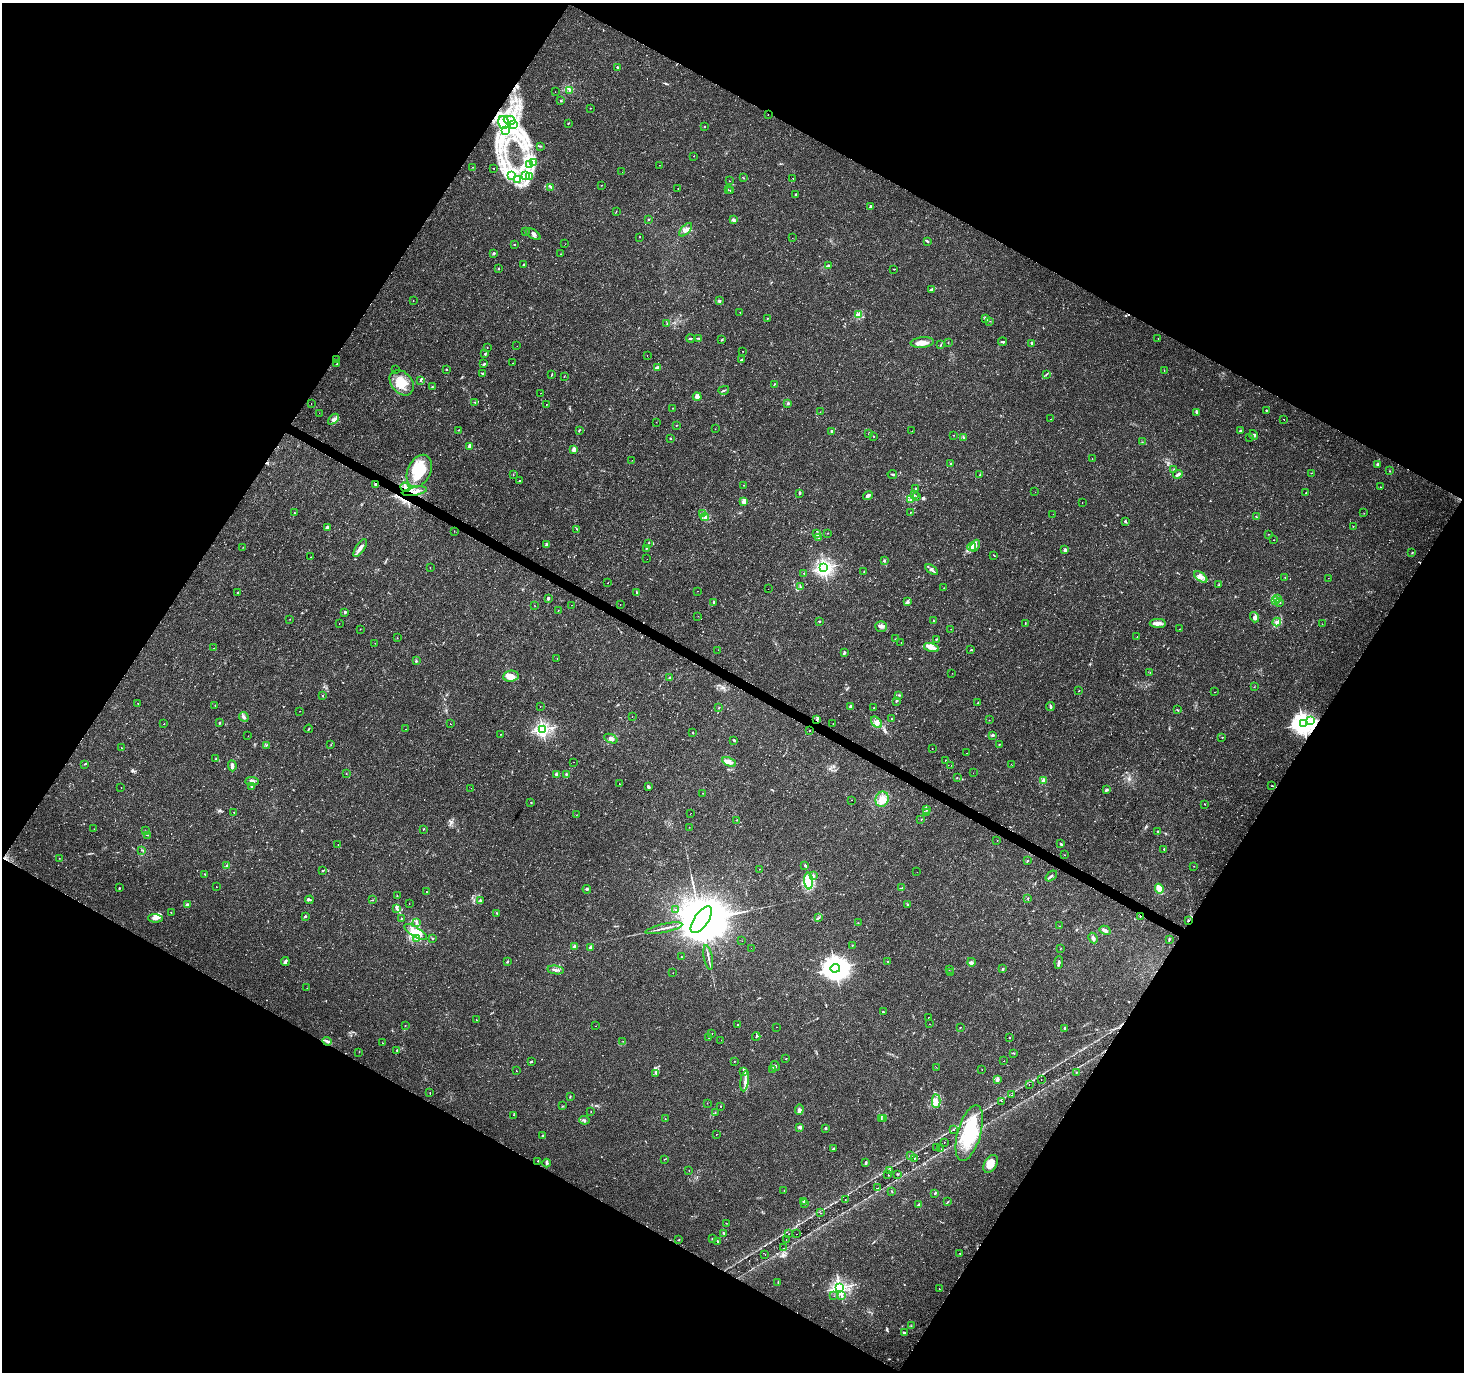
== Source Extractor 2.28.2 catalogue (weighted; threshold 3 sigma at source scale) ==
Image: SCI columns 1-5847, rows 193-5671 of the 5854 x 5930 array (HDU 1 of 3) = the unmasked area's bounding box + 8 px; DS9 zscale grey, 4 x 4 block average (1 PNG px = mean of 4 x 4 image px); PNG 1466 x 1374 px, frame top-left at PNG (2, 3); each listed source drawn as its Kron ellipse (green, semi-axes under 4 px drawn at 4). Shown black and unused: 48% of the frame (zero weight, under 2 of 3 exposures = <1% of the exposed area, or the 3 px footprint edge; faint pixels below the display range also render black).
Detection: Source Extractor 2.28.2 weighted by HDU 2 'WHT'. Background 0.0162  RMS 0.0025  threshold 0.0112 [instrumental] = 3 sigma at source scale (4.5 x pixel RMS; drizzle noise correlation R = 1.50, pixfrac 1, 0.0396/0.0396 arcsec/px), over >= 5 px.
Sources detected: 643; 4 too faint to see at this stretch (4 x 4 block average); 3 inside a brighter object's white glare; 11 cosmic-ray / hot-pixel residue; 2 long thin detections or spike segments (spike, bleed or trail) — neither listed nor drawn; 20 coinciding with a brighter row at this scale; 33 inside a brighter listed object's ellipse — not listed separately; of the other 570, all 500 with FLUX_AUTO >= 0.312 (the completeness limit of this list) listed and drawn (70 fainter detections not listed), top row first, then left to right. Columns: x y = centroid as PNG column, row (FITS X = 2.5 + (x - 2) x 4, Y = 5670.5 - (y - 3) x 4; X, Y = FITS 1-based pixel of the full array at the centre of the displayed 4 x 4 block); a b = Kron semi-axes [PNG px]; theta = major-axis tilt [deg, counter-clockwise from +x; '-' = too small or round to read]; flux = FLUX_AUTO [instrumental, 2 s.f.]
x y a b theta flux
617 68 3 2 - 1.8
569 90 2 2 - 1.6
555 92 2 2 - 0.33
561 101 2 2 - 1.7
590 108 2 2 - 0.64
768 115 2 2 - 0.9
510 120 6 3 -15 5.3
504 123 6 5 - 10
568 123 2 2 - 0.83
513 124 3 2 - 2.4
704 126 2 2 - 0.6
506 130 3 2 - 2.7
540 146 3 2 - 0.97
694 156 2 2 - 0.38
534 163 3 2 - 1.7
529 164 2 2 - 0.86
660 165 2 2 - 0.32
472 167 2 2 - 0.44
494 168 2 2 - 1.8
622 172 2 2 - 0.52
511 176 4 2 - 1.8
525 176 2 2 - 0.9
530 177 4 2 - 1.9
743 178 2 2 - 1.2
793 178 2 2 - 0.33
518 179 2 2 - 0.69
729 181 2 2 - 0.49
601 185 2 2 - 0.4
551 187 4 2 - 1.8
678 189 2 2 - 1.7
728 190 2 2 - 0.58
730 190 2 2 - 0.64
795 194 2 2 - 1.7
871 207 2 2 - 12
616 211 2 2 - 0.64
648 220 2 2 - 1.4
733 220 3 3 - 3.4
686 230 8 4 48 6.3
526 231 2 2 - 1.6
533 234 8 4 -33 4.2
640 237 2 2 - 0.46
792 238 2 2 - 0.33
927 241 4 2 - 2.3
565 244 2 2 - 0.43
514 245 2 2 - 1.1
493 254 2 2 - 2
560 254 2 2 - 0.41
523 264 2 2 - 1.6
829 266 2 2 - 0.65
499 268 2 2 - 0.81
894 269 2 2 - 0.73
931 289 4 2 - 2.3
413 301 2 2 - 0.41
719 301 3 2 - 2.8
740 312 2 2 - 0.42
859 314 4 3 - 3.2
767 318 3 2 - 0.91
985 319 3 2 - 1.6
990 321 2 2 - 0.34
667 323 2 2 - 0.43
690 338 4 2 - 1.3
698 338 4 2 - 1.3
1158 339 2 2 - 0.35
722 340 2 2 - 0.95
1002 342 4 2 - 1.3
922 343 11 5 5 11
948 343 2 2 - 0.56
1032 343 2 2 - 3
941 345 2 2 - 1.2
517 346 2 2 - 0.72
487 347 2 2 - 0.54
743 351 2 2 - 0.37
485 354 3 2 - 1.2
647 355 2 2 - 0.92
337 359 2 2 - 0.33
741 360 3 2 - 1.2
513 363 2 2 - 0.44
337 364 3 2 - 1
484 364 3 2 - 2
658 367 4 2 - 4.7
446 369 2 2 - 1.2
395 370 2 2 - 0.33
1164 371 2 2 - 0.53
483 373 2 2 - 1.1
1046 374 3 2 - 1.2
552 375 3 2 - 0.98
564 376 2 2 - 1.1
420 380 2 2 - 1.2
402 383 14 10 -49 28
774 385 2 2 - 0.94
432 386 2 2 - 0.88
724 390 5 2 - 1.7
541 393 2 2 - 0.4
697 397 4 3 - 7.2
475 402 2 2 - 0.79
311 403 2 2 - 0.82
788 403 3 2 - 1.7
546 404 2 2 - 0.36
673 408 2 2 - 0.96
1266 410 2 2 - 1.5
820 412 2 2 - 0.4
1196 412 4 2 - 2.1
319 413 2 2 - 0.36
333 419 6 2 44 3.6
1051 419 2 2 - 0.54
1284 419 2 2 - 1.3
656 422 2 2 - 0.9
676 425 2 2 - 0.67
715 429 2 2 - 0.32
459 430 2 2 - 0.66
579 430 2 2 - 0.75
831 431 2 2 - 4.4
912 431 2 2 - 0.59
1240 431 3 2 - 2.9
869 434 2 2 - 0.54
954 435 2 2 - 0.75
1254 435 5 3 - 2.8
873 436 2 2 - 0.58
963 437 2 2 - 1.3
670 438 2 2 - 1.5
1250 438 2 2 - 0.51
1142 442 2 2 - 0.47
470 446 2 2 - 18
574 449 2 2 - 26
1092 459 2 2 - 0.44
632 460 2 2 - 0.63
950 464 2 2 - 0.8
1378 464 3 2 - 3.3
1174 469 2 2 - 0.92
419 471 17 11 63 46
1390 471 2 2 - 1.1
1311 473 2 2 - 0.53
892 474 5 2 - 1.6
1178 474 5 2 - 4.7
513 475 2 2 - 0.46
979 475 2 2 - 0.59
519 481 2 2 - 0.75
375 485 3 2 - 1.7
743 485 2 2 - 0.5
405 487 5 2 - 3.1
1380 487 2 2 - 0.48
916 488 2 2 - 1.7
415 491 12 2 11 4.6
1035 492 2 2 - 0.34
800 493 3 2 - 1.6
1306 493 2 2 - 0.7
914 495 2 2 - 0.7
868 496 5 2 - 3.5
916 497 3 2 - 0.98
911 499 2 2 - 0.73
744 501 2 2 - 35
1082 503 2 2 - 0.35
294 513 2 2 - 1.4
910 513 2 2 - 0.85
1364 513 2 2 - 0.42
702 514 2 2 - 0.76
1053 514 2 2 - 0.39
705 517 4 4 - 3.5
1256 517 2 2 - 0.61
1125 521 2 2 - 5.1
1353 526 2 2 - 0.58
327 527 3 3 - 2
577 529 2 2 - 0.77
454 531 2 2 - 0.41
828 533 2 2 - 0.42
816 534 3 2 - 1.1
1268 534 2 2 - 0.42
819 538 2 2 - 0.75
1274 540 2 2 - 0.4
648 544 2 2 - 0.53
547 545 2 2 - 17
975 546 6 3 66 4.2
243 547 2 2 - 0.31
972 547 4 2 - 3.2
360 548 10 3 55 6.8
646 548 2 2 - 0.44
1065 550 2 2 - 12
1412 553 2 2 - 0.53
994 555 3 2 - 0.64
311 557 2 2 - 0.34
647 559 2 2 - 0.45
884 560 3 2 - 1.4
430 567 2 2 - 0.44
824 568 3 2 - 380
932 570 7 3 -35 4.3
864 572 2 2 - 0.97
804 573 2 2 - 1
1201 577 7 3 -37 5.2
1285 578 2 2 - 0.47
1328 578 2 2 - 0.37
608 583 2 2 - 0.8
1219 585 3 2 - 1.3
801 587 2 2 - 0.56
944 588 2 2 - 0.5
768 589 2 2 - 6
697 591 2 2 - 0.72
238 592 2 2 - 0.78
636 592 4 2 - 1.3
548 598 4 2 - 2.1
1277 598 3 2 - 1.3
1275 600 2 2 - 1.4
714 602 3 2 - 2
908 602 2 2 - 1.2
1280 602 2 2 - 0.8
620 604 2 2 - 0.33
572 605 2 2 - 0.39
535 606 2 2 - 0.37
558 610 2 2 - 0.68
345 612 3 2 - 2.1
698 616 2 2 - 0.71
1255 617 5 4 - 4
290 619 2 2 - 0.52
819 621 2 2 - 0.9
933 621 2 2 - 0.63
1277 622 4 3 - 4.1
1158 623 8 4 0 6.9
339 624 2 2 - 0.73
1025 624 2 2 - 0.64
1322 624 2 2 - 0.46
881 627 6 5 - 6.3
360 629 2 2 - 0.8
951 629 2 2 - 0.37
1179 629 2 2 - 0.33
1137 637 2 2 - 0.39
397 638 2 2 - 0.35
895 639 3 2 - 0.79
936 639 2 2 - 1.1
375 643 2 2 - 0.34
901 643 2 2 - 0.34
214 648 2 2 - 0.96
931 648 8 4 -16 7.4
718 650 2 2 - 0.41
971 650 2 2 - 0.8
844 653 3 2 - 3.4
557 658 2 2 - 1.4
416 661 2 2 - 1.8
1150 672 2 2 - 0.46
952 673 2 2 - 1.1
511 676 8 5 7 13
670 677 2 2 - 0.98
1254 687 3 2 - 0.36
1078 691 2 2 - 0.54
1214 692 2 2 - 0.39
899 695 2 2 - 0.89
322 696 2 2 - 0.76
896 701 2 2 - 1.4
978 702 2 2 - 0.56
138 703 2 2 - 0.66
215 706 2 2 - 0.35
851 706 2 2 - 12
1050 706 4 2 - 2.3
540 707 2 2 - 1.1
719 708 2 2 - 0.6
874 708 2 2 - 1.2
1177 710 3 2 - 1.3
300 711 2 2 - 0.39
632 716 2 2 - 0.57
244 717 5 3 - 3.5
817 719 3 2 - 2.3
892 719 2 2 - 0.68
989 720 2 2 - 0.37
1310 720 2 2 - 1.6
876 722 6 4 -47 6.1
219 723 2 2 - 2.3
164 724 2 2 - 6.9
450 724 2 2 - 0.5
833 724 2 2 - 0.54
1303 724 4 3 - 1200
309 729 4 2 - 1.3
405 729 2 2 - 0.49
542 729 2 2 - 410
809 731 2 2 - 0.6
693 733 2 2 - 3.7
501 734 2 2 - 0.47
993 735 2 2 - 2.9
248 736 2 2 - 0.33
1222 737 2 2 - 0.6
611 739 7 3 -23 4.5
734 740 3 2 - 1.4
1000 744 2 2 - 0.52
266 745 2 2 - 0.84
331 745 2 2 - 0.35
121 747 2 2 - 0.48
932 749 2 2 - 0.67
967 753 2 2 - 0.55
216 759 2 2 - 1.5
945 760 2 2 - 0.46
574 762 2 2 - 0.35
729 762 7 4 -27 6.3
85 764 2 2 - 0.6
1011 764 2 2 - 0.43
951 765 2 2 - 0.44
232 766 5 2 - 6.2
973 773 2 2 - 1.3
346 774 2 2 - 0.37
557 774 4 2 - 2.1
566 774 2 2 - 1.7
957 778 2 2 - 0.41
1044 780 2 2 - 32
252 781 7 3 -3 3.3
619 784 2 2 - 2.4
251 786 2 2 - 3
1272 786 2 2 - 0.37
648 787 3 2 - 4
121 788 2 2 - 3.1
471 788 2 2 - 0.39
1106 790 4 2 - 2.2
702 793 2 2 - 0.89
882 799 8 6 68 12
851 800 2 2 - 0.51
531 802 2 2 - 2.2
1205 804 2 2 - 0.61
926 810 2 2 - 1
234 812 2 2 - 1.1
927 812 2 2 - 0.44
691 813 2 2 - 0.7
576 815 2 2 - 0.32
921 819 2 2 - 0.45
737 820 2 2 - 0.7
689 827 2 2 - 0.34
94 829 2 2 - 0.32
423 829 3 2 - 0.58
145 831 2 2 - 0.33
1158 831 2 2 - 1.4
147 835 3 2 - 0.92
997 841 2 2 - 0.82
338 844 2 2 - 0.82
1061 844 3 2 - 1.4
1164 849 2 2 - 1.7
141 850 2 2 - 0.98
1065 855 2 2 - 0.6
59 858 2 2 - 0.34
1027 860 2 2 - 0.97
227 865 2 2 - 0.88
805 865 3 2 - 1.7
1194 866 2 2 - 0.48
759 869 2 2 - 0.71
322 871 2 2 - 0.98
917 872 2 2 - 0.41
205 874 3 2 - 0.69
814 875 2 2 - 0.87
1051 876 6 2 39 3.8
809 881 8 4 -85 12
216 887 2 2 - 0.32
119 888 2 2 - 0.8
902 888 4 2 - 2.3
587 889 4 2 - 1.7
1159 889 5 3 - 20
427 892 2 2 - 0.5
397 896 2 2 - 0.94
1028 898 2 2 - 1.4
309 900 4 2 - 2.4
372 900 3 2 - 0.65
480 900 3 2 - 1.6
409 904 2 2 - 0.41
907 904 2 2 - 1.3
187 905 2 2 - 13
397 908 4 3 - 2.7
675 910 2 2 - 0.44
171 913 2 2 - 0.44
497 913 2 2 - 0.86
305 916 2 2 - 1.4
1140 916 2 2 - 1.2
155 918 7 4 -3 7.7
401 918 2 2 - 1.2
818 918 2 2 - 0.46
701 920 15 7 56 22000
1188 920 2 2 - 4
416 922 3 2 - 1.3
858 923 2 2 - 0.52
1059 926 2 2 - 0.63
664 928 19 2 12 6.4
1105 930 6 3 -29 3.9
416 932 13 5 -31 16
433 938 2 2 - 1.3
1093 938 5 3 - 4.2
417 939 2 2 - 0.88
1169 939 3 2 - 1.2
742 941 2 2 - 0.4
852 945 2 2 - 0.87
575 946 2 2 - 18
590 947 3 2 - 1.7
751 948 2 2 - 3.4
1061 948 2 2 - 0.49
681 956 2 2 - 1.3
708 957 12 2 -79 4.2
507 961 3 2 - 0.94
888 961 2 2 - 0.64
285 962 4 2 - 2.9
971 962 4 4 - 3.7
1059 962 6 2 85 3.4
835 968 5 4 - 1600
949 969 2 2 - 0.75
1003 969 3 2 - 1.2
556 970 8 2 -9 4
951 972 2 2 - 1.4
673 973 2 2 - 0.34
307 988 2 2 - 0.5
883 1012 2 2 - 3.9
928 1017 2 2 - 1.2
476 1020 3 2 - 0.58
930 1024 2 2 - 0.4
737 1025 2 2 - 0.93
405 1026 2 2 - 0.58
595 1026 2 2 - 0.33
777 1027 2 2 - 0.31
960 1027 2 2 - 0.86
1065 1028 2 2 - 8.9
712 1033 2 2 - 0.51
756 1037 4 2 - 1.4
1009 1037 2 2 - 0.67
709 1038 3 2 - 0.78
721 1040 2 2 - 0.32
327 1041 5 2 - 2.6
623 1041 2 2 - 0.34
383 1043 2 2 - 0.57
397 1050 2 2 - 0.87
359 1052 2 2 - 0.44
1014 1053 3 2 - 0.96
786 1059 2 2 - 0.72
734 1061 2 2 - 0.77
1004 1061 2 2 - 0.4
531 1062 2 2 - 1.3
775 1066 5 3 - 2.7
936 1067 2 2 - 0.31
772 1069 2 2 - 0.53
982 1069 2 2 - 0.88
516 1071 2 2 - 0.38
744 1072 3 2 - 1.5
1076 1072 2 2 - 0.77
656 1073 4 3 - 2.4
997 1079 4 3 - 3.9
1041 1079 2 2 - 0.45
745 1081 10 2 81 4.1
1029 1085 2 2 - 0.34
430 1092 2 2 - 0.54
1012 1095 2 2 - 0.51
570 1096 3 2 - 1.1
936 1101 7 3 -87 6.3
1002 1101 2 2 - 0.36
707 1103 2 2 - 0.39
562 1106 2 2 - 0.5
721 1106 2 2 - 0.72
799 1109 5 3 - 5.2
591 1112 2 2 - 0.39
715 1112 2 2 - 0.66
514 1115 2 2 - 0.38
883 1118 2 2 - 0.54
665 1119 2 2 - 0.63
881 1119 2 2 - 0.66
584 1120 5 2 - 1.7
799 1127 2 2 - 13
825 1128 2 2 - 6.3
953 1130 2 2 - 0.44
969 1133 29 11 74 77
716 1135 2 2 - 1.4
542 1136 2 2 - 0.99
944 1142 2 2 - 0.59
936 1147 2 2 - 0.64
833 1148 2 2 - 0.76
941 1149 2 2 - 0.41
911 1156 2 2 - 0.55
914 1158 2 2 - 0.58
664 1159 2 2 - 0.55
538 1161 2 2 - 0.97
547 1163 4 3 - 2.5
865 1163 3 2 - 1.4
991 1164 10 6 60 18
689 1171 2 2 - 0.35
890 1171 2 2 - 1.7
898 1174 2 2 - 0.73
888 1175 2 2 - 0.32
878 1188 2 2 - 1.4
784 1191 2 2 - 0.38
892 1192 2 2 - 1.1
935 1194 2 2 - 0.81
845 1200 2 2 - 0.45
803 1202 2 2 - 1.3
948 1202 3 2 - 0.89
805 1204 2 2 - 0.58
919 1204 3 2 - 1.4
821 1213 2 2 - 0.97
726 1223 2 2 - 0.52
724 1233 3 2 - 1.7
789 1234 2 2 - 0.39
797 1234 2 2 - 0.44
712 1239 2 2 - 0.68
679 1240 2 2 - 0.55
786 1240 2 2 - 0.61
718 1241 3 2 - 1
784 1248 2 2 - 0.75
960 1253 2 2 - 0.57
765 1255 2 2 - 0.58
778 1283 3 2 - 1.1
840 1288 2 2 - 530
939 1289 2 2 - 0.43
841 1295 3 2 - 1.6
834 1296 2 2 - 0.41
911 1326 2 2 - 0.71
904 1333 3 2 - 2.5
Overlapping masked pixels (flux is a lower limit): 8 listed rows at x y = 768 115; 375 485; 405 487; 415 491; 817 719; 1303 724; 1140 916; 1188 920
Diffuse or blended objects may show on this block-average render without a row.